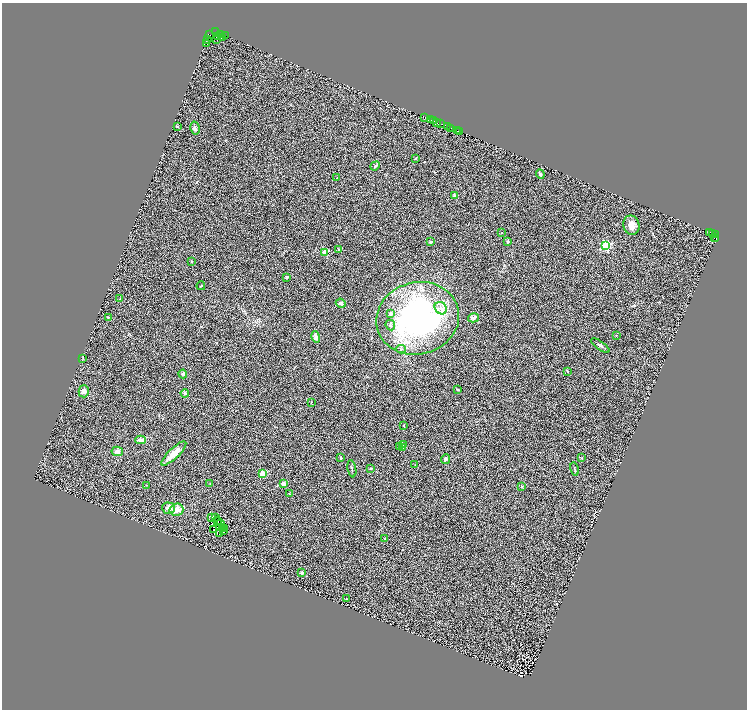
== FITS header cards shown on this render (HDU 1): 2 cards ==
NAXIS1  =                 1490
NAXIS2  =                 1415

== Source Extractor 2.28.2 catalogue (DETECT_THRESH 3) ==
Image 1490 x 1415 px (HDU 1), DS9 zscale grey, zoomed out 1/2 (1 PNG px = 2 x 2 image px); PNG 749 x 712 px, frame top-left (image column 2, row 1414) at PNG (2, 3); each listed source drawn as its Kron ellipse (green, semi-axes under 4 px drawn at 4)
Background 0.862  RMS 0.51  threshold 1.52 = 3 sigma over >= 5 px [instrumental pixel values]
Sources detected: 145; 51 cannot appear on this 1/2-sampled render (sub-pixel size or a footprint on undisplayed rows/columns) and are neither listed nor drawn; the other 94 listed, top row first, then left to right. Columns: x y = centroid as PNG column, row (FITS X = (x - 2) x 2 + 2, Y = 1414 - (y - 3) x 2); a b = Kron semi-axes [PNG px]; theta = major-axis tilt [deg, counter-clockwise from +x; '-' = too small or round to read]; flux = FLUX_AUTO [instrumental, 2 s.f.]
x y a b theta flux
216 32 2 1 - 1000
221 34 4 2 - 2800
209 35 4 3 - 970
218 36 2 1 - 82
225 36 3 1 - 150
223 38 3 2 - 520
207 39 4 1 - 230
217 39 2 2 - 270
207 44 2 1 - 19
425 118 3 2 - 940
431 120 2 1 - 340
433 121 2 2 - 2000
437 123 3 2 - 920
440 123 2 1 - 6.5
177 126 2 2 - 280
447 126 2 2 - 460
195 128 6 4 -77 260
450 128 4 2 - 600
458 131 2 1 - 2000
459 131 2 1 - 500
416 158 3 2 - 50
375 166 5 3 - 110
540 174 5 3 - 200
337 178 2 1 - 51
455 196 2 2 - 1200
631 225 9 8 - 750
710 232 2 1 - 120
501 233 2 2 - 41
713 233 2 1 - 110
715 235 4 3 - 220
715 237 2 1 - 84
716 239 2 1 - 110
431 242 3 3 - 160
508 242 3 3 - 180
606 246 3 3 - 9700
339 250 3 3 - 80
325 252 3 2 - 2000
191 261 2 2 - 56
287 277 4 3 - 81
201 286 4 3 - 81
120 299 3 2 - 44
341 303 5 4 - 180
441 308 6 5 - 520
391 314 3 2 - 420
108 317 3 2 - 59
418 318 42 36 15 25000
473 318 5 4 - 300
390 325 5 4 - 200
616 335 2 2 - 33
316 337 6 4 -75 370
600 346 11 3 -35 190
401 349 5 4 - 180
83 358 4 2 - 47
567 371 4 2 - 73
183 374 4 4 - 220
458 390 3 3 - 100
84 391 6 5 - 350
185 393 4 3 - 180
311 402 2 2 - 50
404 426 2 2 - 120
141 440 5 3 - 450
403 444 3 2 - 160
400 446 3 3 - 110
403 448 4 3 - 350
117 451 6 4 -11 430
174 453 16 5 44 1300
341 458 2 2 - 300
581 458 4 2 - 43
445 459 5 4 - 240
415 465 2 1 - 30
370 468 4 2 - 69
352 469 9 2 -80 130
575 469 7 2 -78 75
263 474 2 2 - 2400
210 483 3 2 - 44
283 483 3 3 - 540
146 485 2 2 - 35
521 486 2 2 - 260
289 494 4 3 - 71
168 508 6 5 - 550
176 510 7 6 - 910
212 517 2 1 - 38
216 517 2 1 - 34
218 520 2 1 - 20
217 522 3 2 - 10
220 525 5 1 - 47
223 528 2 1 - 35
225 528 2 1 - 70
214 530 2 1 - 32
224 531 3 2 - 5.5
220 533 2 1 - 28
385 539 3 2 - 58
301 573 3 3 - 170
346 599 2 2 - 86
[51 sub-pixel or undisplayed-footprint detections neither listed nor drawn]